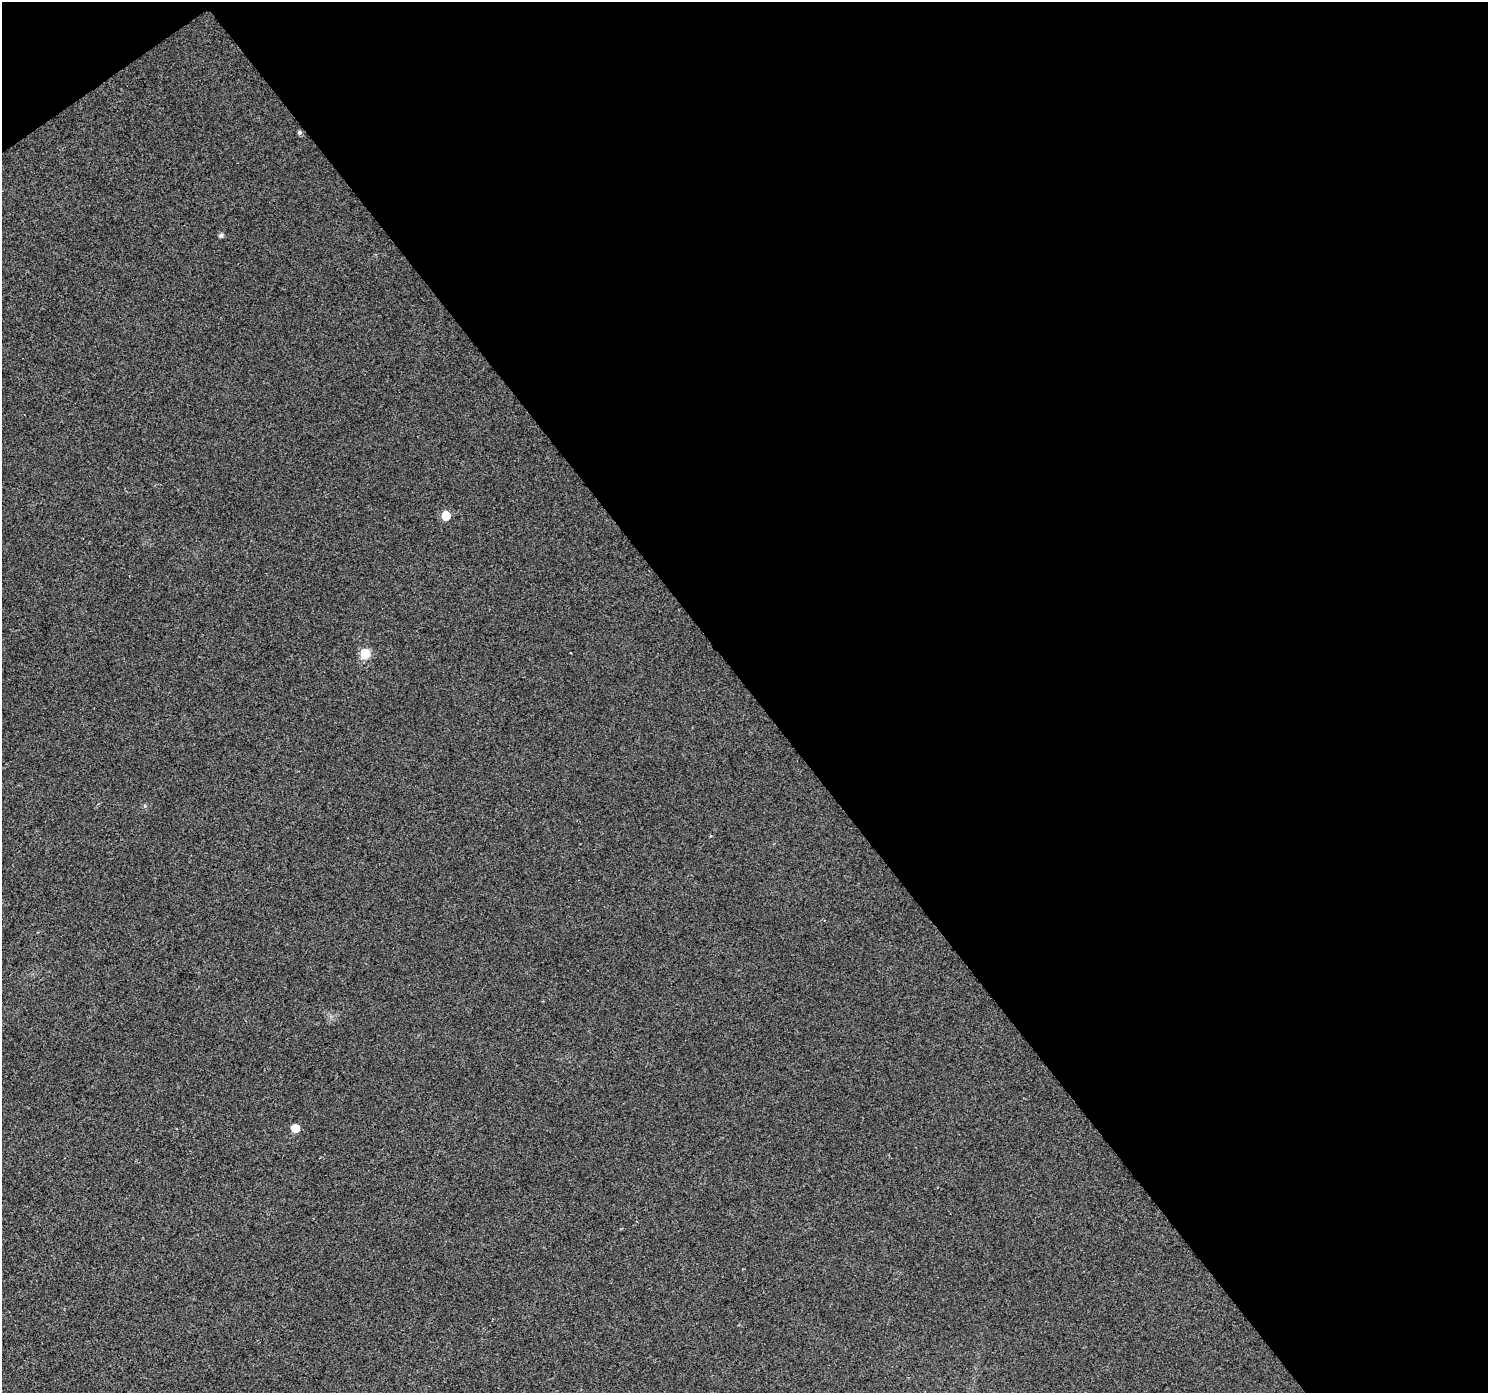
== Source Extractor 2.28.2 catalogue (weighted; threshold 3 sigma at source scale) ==
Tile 2 of 2 x 2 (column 2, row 1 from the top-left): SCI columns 1487-2972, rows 1481-2871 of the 2972 x 2943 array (HDU 1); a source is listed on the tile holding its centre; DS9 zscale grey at full resolution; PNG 1490 x 1395 px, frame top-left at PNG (2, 2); no overlay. Shown black and unused: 50% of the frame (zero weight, under 2 of 3 exposures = <1% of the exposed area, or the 3 px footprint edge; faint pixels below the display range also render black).
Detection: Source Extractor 2.28.2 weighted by HDU 2 'WHT'; one run over the whole footprint, this tile lists its part. Background 0.0222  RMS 0.0081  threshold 0.0364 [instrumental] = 3 sigma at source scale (4.5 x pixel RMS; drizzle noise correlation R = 1.50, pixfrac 1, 0.0396/0.0396 arcsec/px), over >= 5 px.
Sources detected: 5; all 5 listed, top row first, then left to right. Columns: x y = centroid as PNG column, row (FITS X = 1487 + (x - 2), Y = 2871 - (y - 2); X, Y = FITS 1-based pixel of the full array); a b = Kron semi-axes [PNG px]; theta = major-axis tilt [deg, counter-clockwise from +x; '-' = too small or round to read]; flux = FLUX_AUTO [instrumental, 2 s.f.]
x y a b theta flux
299 132 6 5 - 1.4
221 235 5 5 - 2
446 515 6 6 - 19
365 653 6 6 - 30
295 1128 6 6 - 11